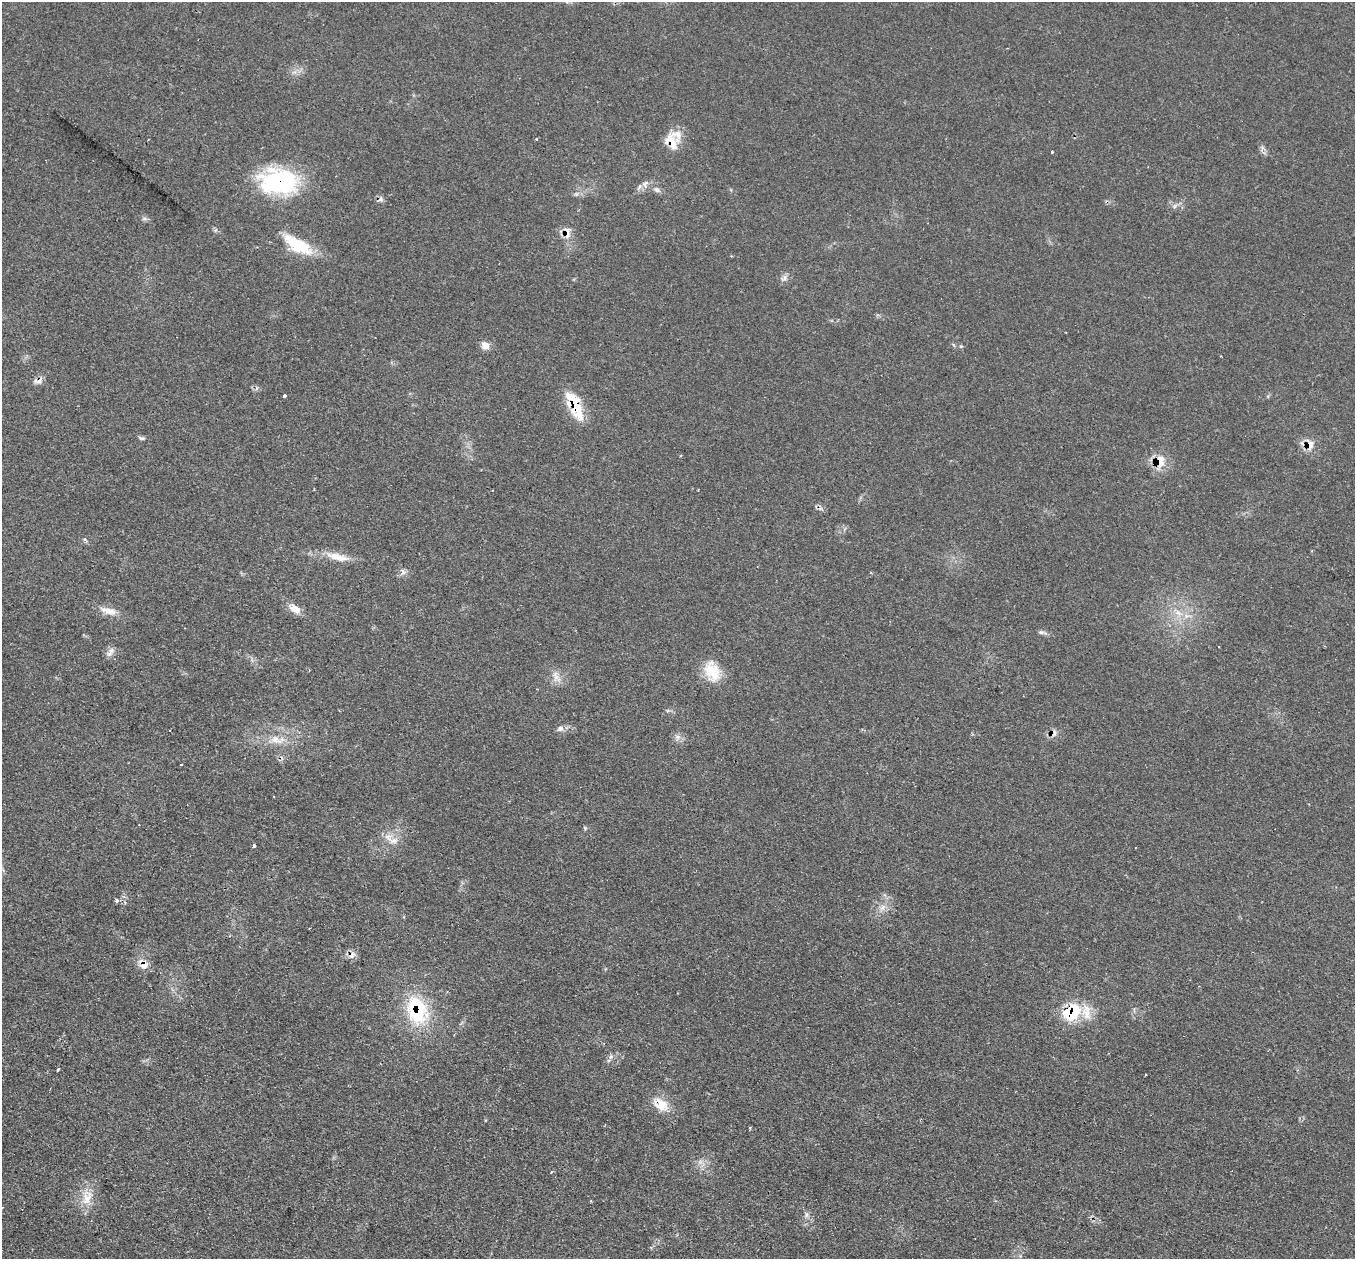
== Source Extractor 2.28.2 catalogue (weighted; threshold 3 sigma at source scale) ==
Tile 7 of 4 x 4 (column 3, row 2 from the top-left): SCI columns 2705-4057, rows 2784-4040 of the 5412 x 5432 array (HDU 1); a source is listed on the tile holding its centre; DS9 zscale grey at full resolution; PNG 1357 x 1261 px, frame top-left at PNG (2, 2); no overlay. Shown black and unused: <1% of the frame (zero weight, under 2 of 3 exposures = <1% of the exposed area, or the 3 px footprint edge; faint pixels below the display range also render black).
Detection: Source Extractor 2.28.2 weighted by HDU 2 'WHT'; one run over the whole footprint, this tile lists its part. Background 0.079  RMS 0.0058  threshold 0.0259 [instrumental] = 3 sigma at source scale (4.5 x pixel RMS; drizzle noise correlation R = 1.50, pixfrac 1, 0.05/0.05 arcsec/px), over >= 5 px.
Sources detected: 57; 5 cosmic-ray / hot-pixel residue — not listed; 4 inside a brighter listed object's ellipse — not listed separately; the other 48 listed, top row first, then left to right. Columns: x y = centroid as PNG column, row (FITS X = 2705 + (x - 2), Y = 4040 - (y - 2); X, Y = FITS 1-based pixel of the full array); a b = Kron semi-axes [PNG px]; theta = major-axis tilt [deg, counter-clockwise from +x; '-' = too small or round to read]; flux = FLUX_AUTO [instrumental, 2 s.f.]
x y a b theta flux
537 139 4 3 - 0.52
671 142 23 15 -65 11
1052 152 3 2 - 0.82
278 182 47 29 -4 64
645 184 10 7 47 3
657 190 9 6 -26 2.2
576 194 6 5 - 1.2
144 219 7 4 1 1.2
567 232 15 8 -88 5.3
297 244 35 13 -31 26
785 278 10 6 23 2.2
485 345 11 8 -36 4.2
38 381 14 7 22 3
257 388 6 4 71 0.94
284 396 3 3 - 5.4
575 406 35 12 -66 24
142 438 9 5 -6 1.2
1310 444 17 11 -82 6.6
1160 462 19 12 78 11
314 489 2 2 - 0.58
337 557 32 9 -12 10
403 572 10 6 73 2.2
295 609 14 8 -35 6.7
108 611 24 9 -15 7
1178 613 9 8 - 4
1043 633 16 5 -13 1.8
109 654 9 7 32 2.7
712 671 27 18 -66 16
556 677 18 9 -66 4.8
560 729 9 8 - 2.3
677 737 8 6 -21 2.3
275 739 21 11 -20 8.6
585 828 5 4 - 0.77
388 837 11 10 - 4.7
253 846 3 3 - 13
117 900 4 4 - 1.9
882 907 10 7 48 3.3
352 955 12 7 50 2.9
143 964 11 9 -30 6.6
417 1010 37 25 -77 42
1073 1013 24 12 57 19
58 1070 3 3 - 2.3
661 1105 22 14 -35 11
750 1128 4 3 - 0.72
700 1162 6 6 - 1.8
551 1172 4 3 - 0.63
87 1199 26 15 -90 12
806 1215 9 4 -82 1.6
Overlapping masked pixels (flux is a lower limit): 12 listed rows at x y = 671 142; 278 182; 567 232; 38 381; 575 406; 1310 444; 1160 462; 352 955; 143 964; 417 1010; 1073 1013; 661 1105
Unlisted compact peaks at least as high as the median listed source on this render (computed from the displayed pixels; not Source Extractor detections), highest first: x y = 611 1057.